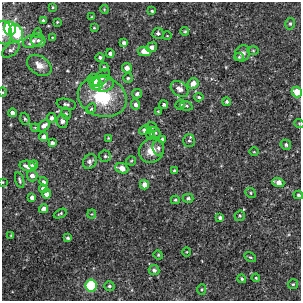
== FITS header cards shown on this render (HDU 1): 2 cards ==
NAXIS1  =                  299
NAXIS2  =                  299

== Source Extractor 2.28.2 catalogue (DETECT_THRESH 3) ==
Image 299 x 299 px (HDU 1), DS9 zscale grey, 1 PNG px = 1 image px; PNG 303 x 303 px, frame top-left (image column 1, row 299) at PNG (2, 2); each listed source drawn as its Kron ellipse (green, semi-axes under 4 px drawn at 4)
Background 0.00141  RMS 0.0032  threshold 0.00965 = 3 sigma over >= 5 px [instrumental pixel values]
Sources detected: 108; all 108 listed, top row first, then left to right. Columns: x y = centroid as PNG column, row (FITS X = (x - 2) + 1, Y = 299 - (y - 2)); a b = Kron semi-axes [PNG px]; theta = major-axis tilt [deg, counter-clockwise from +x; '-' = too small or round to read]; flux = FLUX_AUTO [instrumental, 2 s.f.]
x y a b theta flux
53 7 3 2 - 0.2
104 9 4 3 - 0.19
152 11 4 3 - 0.31
91 17 4 2 - 0.15
43 20 3 3 - 0.37
57 22 3 2 - 0.2
290 24 6 4 75 0.39
94 28 4 3 - 0.19
10 29 7 6 - 12
185 31 4 4 - 0.33
4 33 12 8 -85 1.6
16 33 9 7 -71 7.6
38 33 5 3 - 0.2
158 33 5 5 - 0.58
167 36 4 3 - 0.15
52 37 4 2 - 0.16
38 40 7 6 - 0.66
33 41 10 6 23 0.9
124 43 4 4 - 0.83
152 47 5 4 - 0.9
11 50 10 6 39 0.65
253 50 6 4 -1 0.3
144 51 6 4 -14 3.6
110 53 4 4 - 0.7
242 53 8 7 - 0.94
100 57 4 4 - 0.45
239 57 5 4 - 0.27
39 65 13 9 -34 1.7
104 67 4 4 - 0.32
127 68 5 5 - 1.4
102 78 10 6 47 0.84
128 78 5 5 - 0.34
94 80 6 5 - 2.7
103 83 10 8 6 1.5
193 83 6 5 - 1.9
96 84 6 6 - 2.6
180 89 10 7 -37 1.6
3 92 4 3 - 0.19
297 92 5 5 - 3.8
137 94 5 4 - 0.56
102 97 25 19 -18 11
199 97 5 3 - 0.35
227 102 4 4 - 0.4
66 104 10 5 -11 0.58
135 104 5 4 - 0.76
164 105 4 4 - 0.54
180 105 5 4 - 0.37
186 106 6 5 - 0.39
91 109 5 3 - 0.32
158 111 3 3 - 0.23
12 113 4 4 - 1
66 113 6 5 - 0.37
51 118 5 4 - 0.62
25 119 6 4 -70 0.34
62 121 7 5 90 0.72
299 123 5 3 - 0.2
44 126 7 5 41 1
152 127 5 5 - 0.43
35 128 4 4 - 0.25
145 130 5 4 - 0.66
155 132 6 5 - 0.58
150 134 5 4 - 0.26
44 137 4 4 - 1.1
108 138 4 3 - 0.22
162 139 4 3 - 0.37
189 141 6 5 - 0.48
52 143 4 4 - 0.7
286 145 5 4 - 0.56
158 148 7 6 - 0.67
151 151 13 11 38 2.7
254 152 4 3 - 0.18
105 156 6 5 - 0.42
90 161 8 6 52 0.65
131 161 5 4 - 0.25
33 165 4 4 - 0.87
28 166 8 5 -13 1.8
122 168 7 5 -22 2
174 171 3 3 - 0.33
32 176 5 5 - 1.2
20 180 8 3 -73 0.38
3 182 3 2 - 0.13
44 182 5 4 - 0.47
278 182 6 4 -18 1.7
144 185 5 4 - 1.7
43 189 4 4 - 0.97
250 193 5 4 - 0.3
47 194 5 4 - 1.5
298 195 5 4 - 0.41
32 197 4 4 - 1
188 198 5 4 - 0.52
175 200 4 3 - 0.29
43 209 5 4 - 0.98
60 214 7 3 26 0.28
92 214 4 4 - 0.21
240 216 5 5 - 0.31
220 218 4 4 - 0.49
11 235 3 3 - 0.21
68 238 4 3 - 0.48
187 252 4 4 - 0.19
158 255 5 4 - 0.25
250 257 6 3 -34 0.28
154 270 5 5 - 0.71
256 278 4 4 - 0.27
242 279 4 4 - 0.36
293 284 5 5 - 0.32
91 286 6 5 - 17
109 286 5 4 - 0.44
202 289 5 4 - 0.28
At the frame edge (FLAGS 8, measured only in part): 6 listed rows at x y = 4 33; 3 92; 297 92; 299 123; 3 182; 298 195